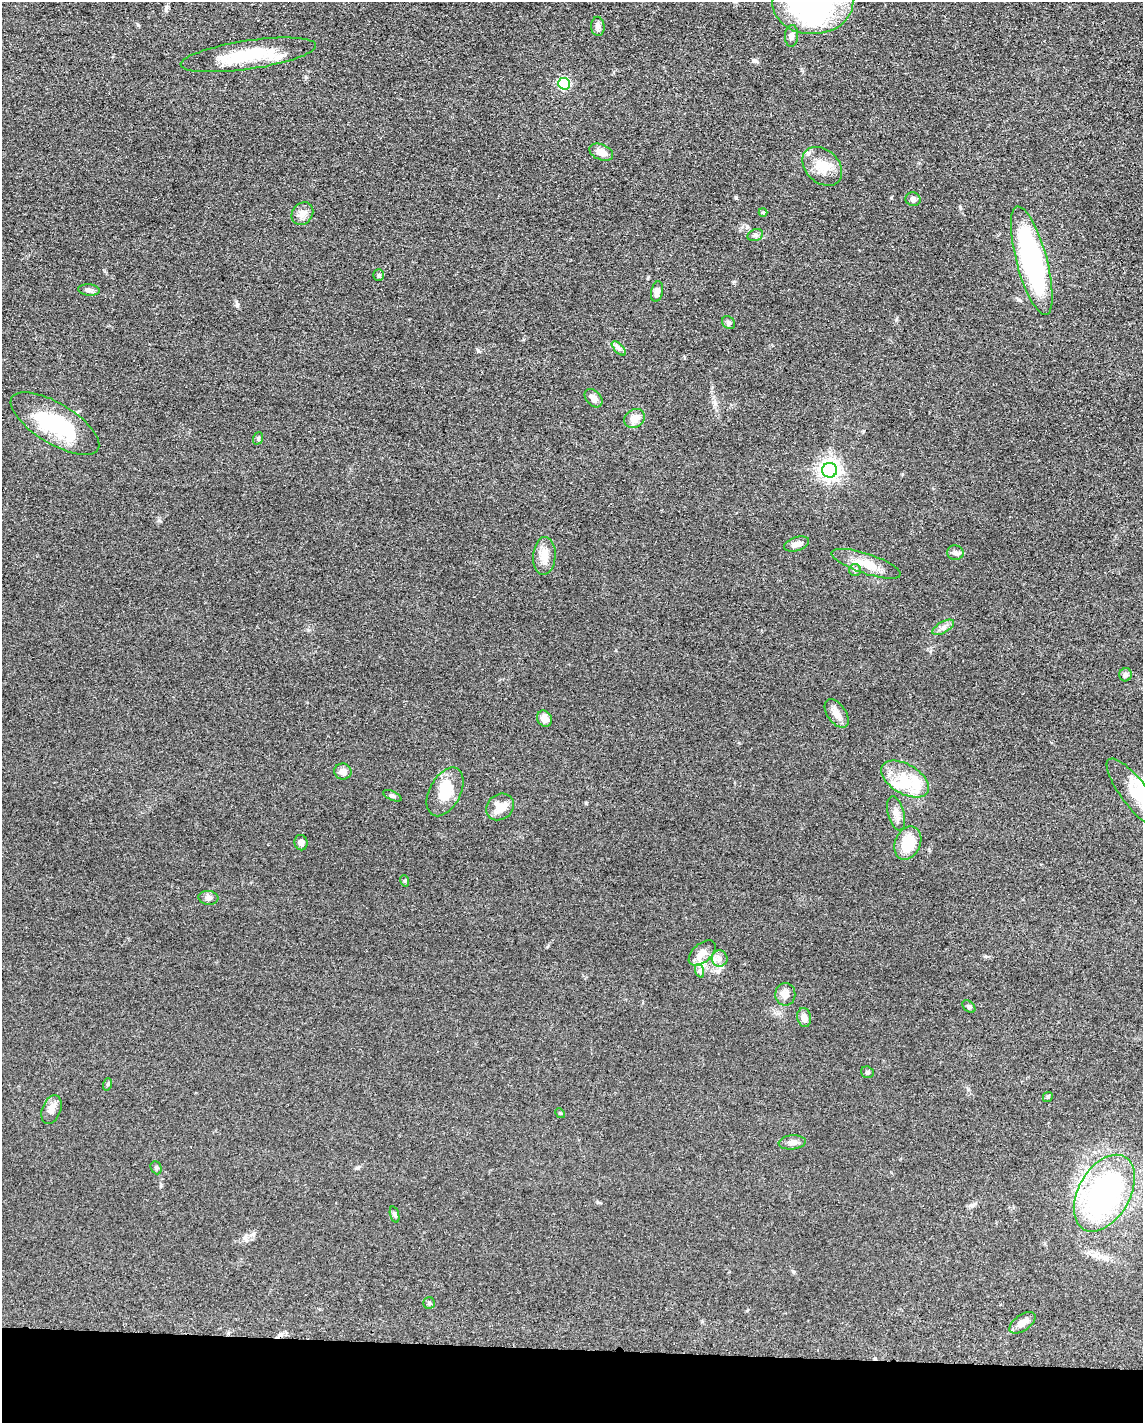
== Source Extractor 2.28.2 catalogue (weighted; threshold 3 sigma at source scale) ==
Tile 10 of 4 x 3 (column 2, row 3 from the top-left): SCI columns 1157-2297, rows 229-1649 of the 4592 x 4659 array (HDU 1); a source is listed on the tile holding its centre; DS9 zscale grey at full resolution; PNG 1145 x 1425 px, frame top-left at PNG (2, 2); each listed source drawn as its Kron ellipse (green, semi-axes under 4 px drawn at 4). Shown black and unused: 5% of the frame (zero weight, under 3 of 5 exposures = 4% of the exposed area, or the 3 px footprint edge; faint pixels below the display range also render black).
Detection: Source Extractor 2.28.2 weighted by HDU 2 'WHT'; one run over the whole footprint, this tile lists its part. Background 0.0477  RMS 0.0055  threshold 0.0247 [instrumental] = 3 sigma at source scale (4.5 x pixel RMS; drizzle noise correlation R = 1.50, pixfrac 1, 0.05/0.05 arcsec/px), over >= 5 px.
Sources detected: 66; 4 inside a brighter object's white glare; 1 cosmic-ray / hot-pixel residue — neither listed nor drawn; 2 inside a brighter listed object's ellipse — not listed separately; the other 59 listed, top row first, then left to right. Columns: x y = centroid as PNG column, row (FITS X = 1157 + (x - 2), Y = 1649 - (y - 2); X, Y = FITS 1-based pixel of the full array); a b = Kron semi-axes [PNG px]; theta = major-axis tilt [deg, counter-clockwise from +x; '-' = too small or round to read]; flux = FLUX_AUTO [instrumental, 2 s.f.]
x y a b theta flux
813 2 40 32 1 150
598 26 9 7 -86 2.1
792 36 11 6 85 2.4
248 55 68 14 8 30
564 84 6 6 - 50
601 152 13 7 -23 4.5
822 166 22 16 -43 11
913 199 8 7 - 2
763 212 4 4 - 0.58
302 214 12 10 51 3.5
755 235 8 6 21 1.3
1032 261 56 15 -75 110
379 275 6 5 - 0.88
89 290 11 5 -5 1.6
657 292 10 5 80 3.2
729 323 7 5 -46 1.3
619 348 9 4 -46 1.4
593 398 10 7 -48 3.1
634 418 11 9 33 5.1
55 423 50 20 -31 45
258 438 6 5 - 0.85
829 470 7 7 - 290
797 544 13 6 19 3.1
955 553 8 7 - 1.8
544 556 19 11 86 6.2
866 564 36 10 -18 9.7
855 570 6 6 - 1.1
943 627 12 5 29 2.4
1126 675 6 6 - 1.5
837 713 16 9 -55 4.1
545 719 8 7 - 4.6
343 772 8 8 - 2.9
905 779 26 15 -30 15
445 792 26 15 62 13
1135 793 42 13 -53 16
392 796 10 4 -23 1.1
500 807 15 12 37 8.1
896 813 17 8 -75 3.8
301 843 8 6 -78 2.2
908 843 17 12 66 15
405 881 6 4 -72 0.62
208 898 10 7 -7 1.9
702 953 16 9 41 4.6
720 958 8 8 - 2.5
700 971 7 4 -72 1.2
785 994 11 10 - 3.6
969 1007 7 5 -40 1.1
804 1017 9 7 -77 3.4
867 1072 6 5 - 0.94
108 1084 6 4 72 0.68
1048 1097 5 4 - 0.77
51 1109 15 9 69 3.9
560 1113 5 4 - 0.58
792 1142 13 7 6 2.6
156 1168 7 5 -66 0.9
1104 1193 42 26 60 120
394 1215 8 4 -71 0.99
429 1303 6 5 - 0.9
1022 1323 15 8 36 3.8
Isophote crosses this tile's border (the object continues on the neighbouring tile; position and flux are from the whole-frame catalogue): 2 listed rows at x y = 813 2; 1135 793
Unlisted compact peaks at least as high as the median listed source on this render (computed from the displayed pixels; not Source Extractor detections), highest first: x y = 736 198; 237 304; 960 207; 478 351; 138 25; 896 320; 891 198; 734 282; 357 1168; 159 520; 586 803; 985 956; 793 1271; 161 1185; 597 1202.